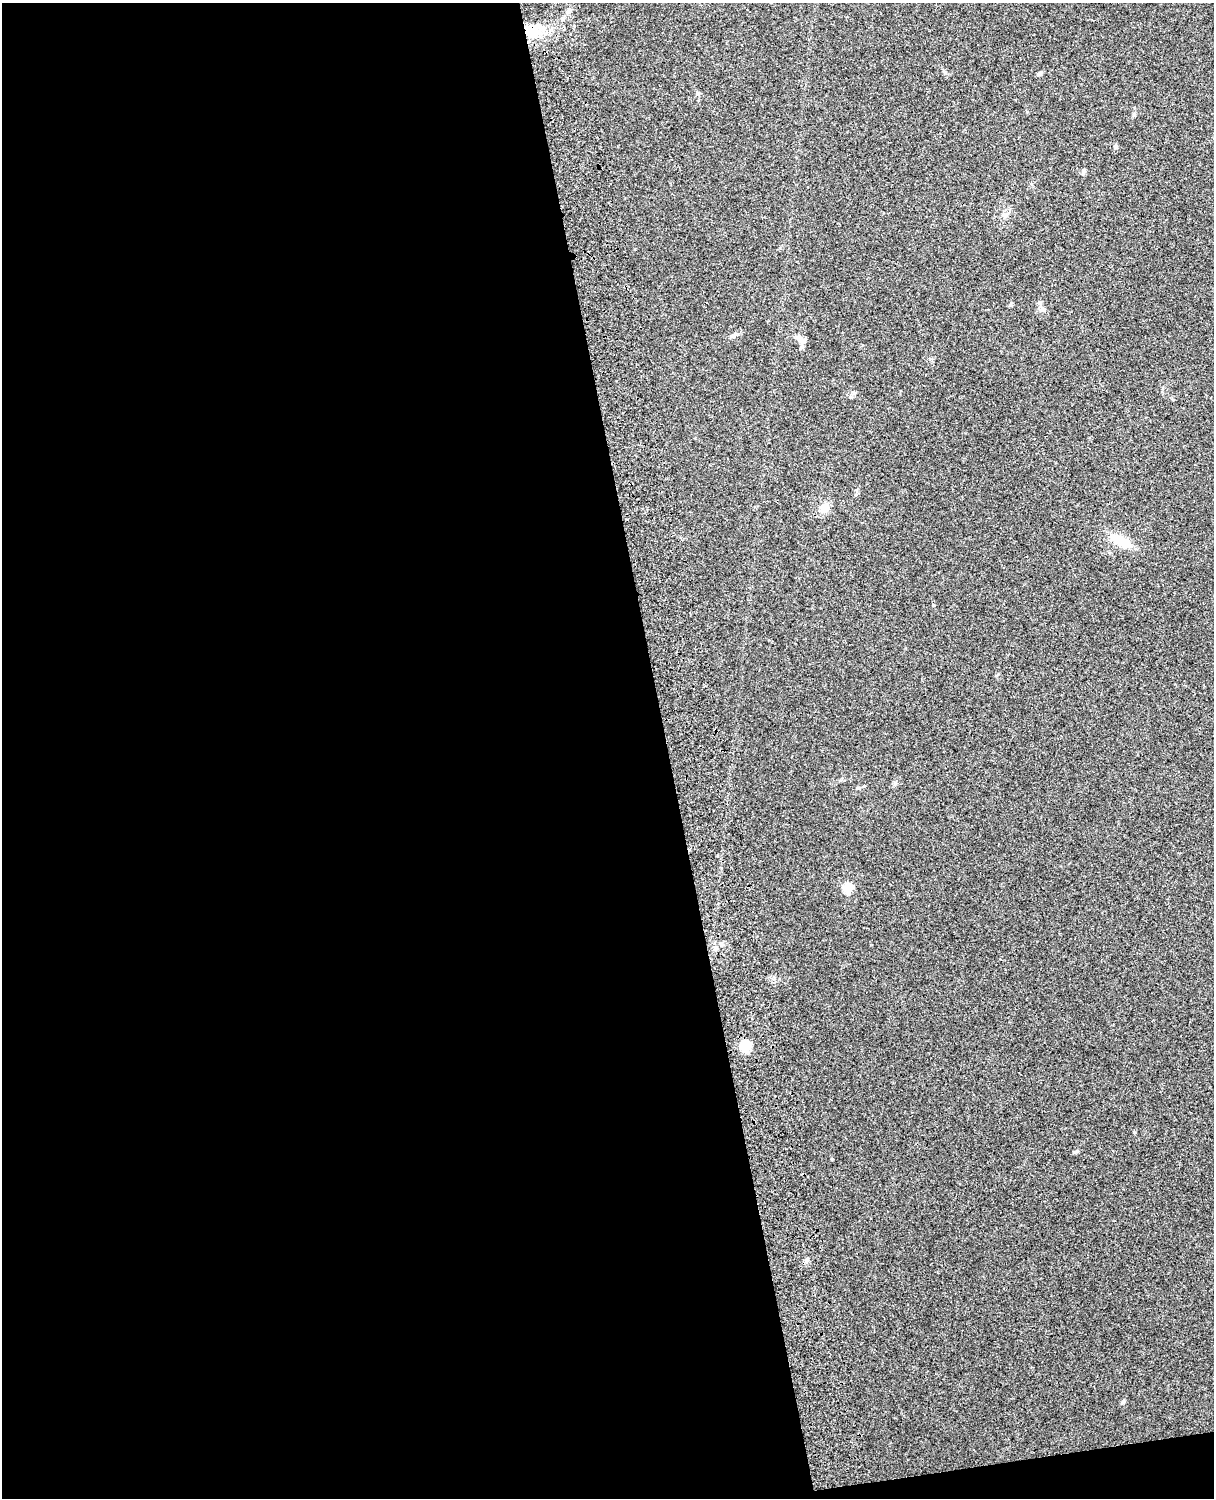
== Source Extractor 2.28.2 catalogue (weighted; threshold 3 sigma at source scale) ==
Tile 9 of 4 x 3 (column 1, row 3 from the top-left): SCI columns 119-1330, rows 164-1659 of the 5089 x 4927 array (HDU 1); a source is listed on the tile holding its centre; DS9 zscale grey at full resolution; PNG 1216 x 1500 px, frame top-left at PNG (2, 3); no overlay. Shown black and unused: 56% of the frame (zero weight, under 3 of 4 exposures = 6% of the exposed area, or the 3 px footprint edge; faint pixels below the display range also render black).
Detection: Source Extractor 2.28.2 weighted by HDU 2 'WHT'; one run over the whole footprint, this tile lists its part. Background 0.277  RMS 0.0091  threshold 0.0411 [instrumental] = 3 sigma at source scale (4.5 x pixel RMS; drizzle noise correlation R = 1.50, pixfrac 1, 0.05/0.05 arcsec/px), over >= 5 px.
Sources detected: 13; all 13 listed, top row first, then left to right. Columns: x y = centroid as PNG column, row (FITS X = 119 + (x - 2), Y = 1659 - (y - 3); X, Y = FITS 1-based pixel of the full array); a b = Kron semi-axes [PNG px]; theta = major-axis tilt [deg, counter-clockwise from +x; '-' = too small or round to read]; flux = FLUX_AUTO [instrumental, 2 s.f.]
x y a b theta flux
530 31 18 13 18 19
1039 74 9 4 35 1.7
698 93 5 5 - 1.4
1083 172 7 5 71 1.7
1005 215 7 6 - 2.6
733 336 8 5 19 2
800 339 14 7 -49 4.6
824 508 11 10 - 8.2
1120 541 32 10 -26 18
857 788 6 5 - 1.5
848 888 5 5 - 39
745 1046 5 5 - 55
807 1259 6 5 - 1.8
Overlapping masked pixels (flux is a lower limit): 1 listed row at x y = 530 31
Unlisted compact peaks at least as high as the median listed source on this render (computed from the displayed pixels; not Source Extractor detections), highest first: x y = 1123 1402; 1074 1152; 1134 1132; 832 1159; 1010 305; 1116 147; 933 605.